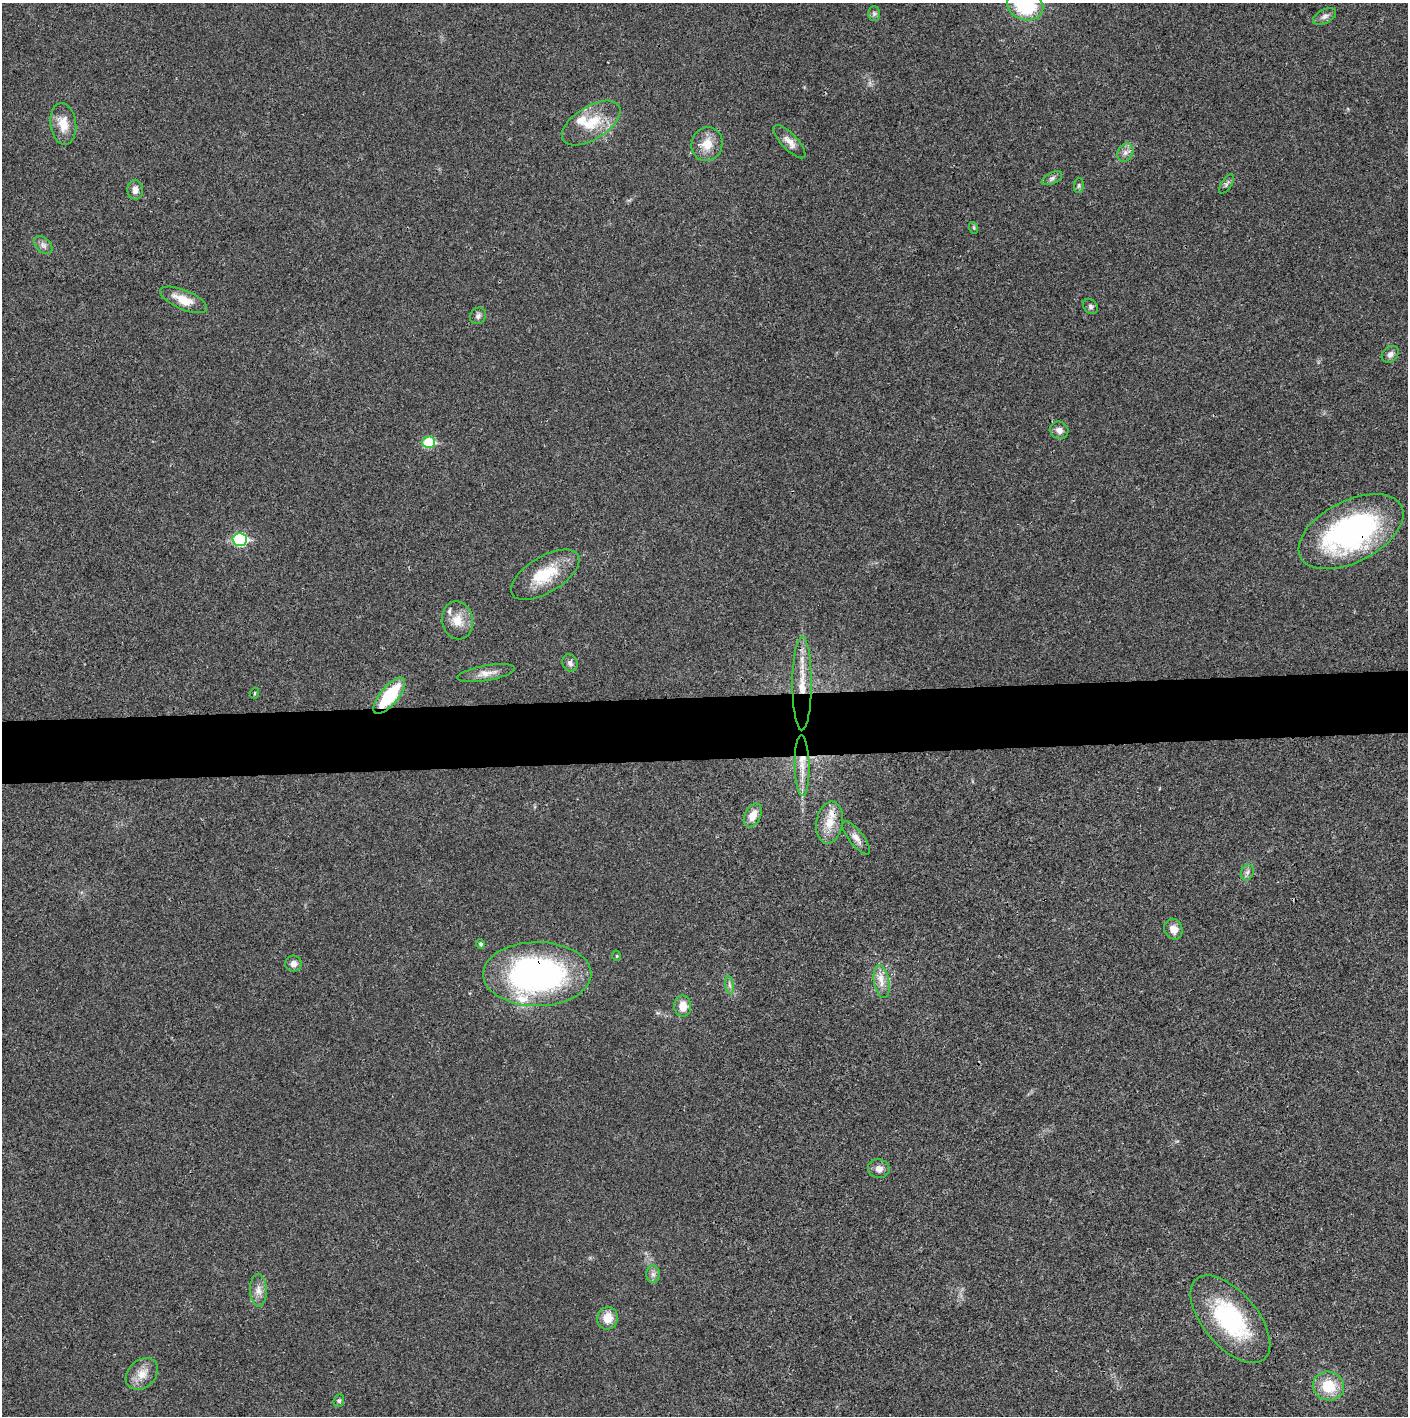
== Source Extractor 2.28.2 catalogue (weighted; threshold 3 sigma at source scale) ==
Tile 5 of 3 x 3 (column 2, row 2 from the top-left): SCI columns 1409-2814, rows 1417-2830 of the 4237 x 4245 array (HDU 1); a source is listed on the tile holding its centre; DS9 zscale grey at full resolution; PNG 1410 x 1418 px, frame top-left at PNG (2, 3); each listed source drawn as its Kron ellipse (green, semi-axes under 4 px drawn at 4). Shown black and unused: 4% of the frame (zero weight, under 3 of 4 exposures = <1% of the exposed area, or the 3 px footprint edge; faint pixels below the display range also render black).
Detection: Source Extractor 2.28.2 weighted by HDU 2 'WHT'; one run over the whole footprint, this tile lists its part. Background 0.0191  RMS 0.0053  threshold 0.0237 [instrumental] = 3 sigma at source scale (4.5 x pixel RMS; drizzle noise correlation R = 1.50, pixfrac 1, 0.05/0.05 arcsec/px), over >= 5 px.
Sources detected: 55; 5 inside a brighter listed object's ellipse — not listed separately; the other 50 listed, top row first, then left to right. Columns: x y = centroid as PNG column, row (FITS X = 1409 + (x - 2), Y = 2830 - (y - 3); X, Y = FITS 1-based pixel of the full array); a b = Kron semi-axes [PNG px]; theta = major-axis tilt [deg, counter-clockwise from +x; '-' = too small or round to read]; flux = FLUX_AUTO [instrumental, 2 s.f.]
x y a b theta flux
1025 5 18 14 -20 37
874 14 7 6 - 1.3
1325 16 12 6 28 2.3
591 123 33 16 32 17
63 124 21 13 -83 8.6
789 142 21 8 -47 4.4
707 144 17 15 73 8.6
1125 153 9 7 58 2.5
1052 178 11 5 25 1.7
1226 184 11 5 57 1.4
1079 185 7 5 84 0.92
135 190 9 8 - 3
974 228 6 4 -71 0.65
43 245 10 7 -45 2.3
184 300 25 9 -23 9.7
1091 306 8 6 -48 1.4
478 316 9 7 48 1.9
1390 354 9 7 43 2.2
1059 430 9 8 - 2.9
429 442 6 5 - 25
1351 532 57 30 27 120
240 539 7 6 - 55
545 575 38 18 31 21
458 620 19 15 -79 8.5
570 663 9 7 -62 2
486 673 29 7 10 5.1
802 683 47 9 90 15
255 693 5 3 - 0.53
389 696 22 9 50 30
802 766 30 7 -89 8.5
753 815 12 8 64 6.7
829 822 21 13 81 9.9
856 838 20 7 -52 3.8
1247 872 8 6 70 1.8
1173 929 10 9 - 4.7
481 944 5 4 - 1.1
617 956 5 3 - 0.5
293 964 8 8 - 2.9
537 974 54 32 0 150
882 981 16 7 -81 4.9
729 985 9 4 -81 1.4
683 1006 10 8 -89 6.1
879 1169 11 9 -14 3.3
653 1274 8 7 - 2.1
258 1290 16 8 -87 4
608 1318 11 10 - 7.1
1230 1319 52 27 -50 59
142 1374 18 13 42 6.9
1328 1386 16 14 -19 16
339 1401 6 5 - 0.89
Overlapping masked pixels (flux is a lower limit): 4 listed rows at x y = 1351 532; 802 683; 389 696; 537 974
Isophote crosses this tile's border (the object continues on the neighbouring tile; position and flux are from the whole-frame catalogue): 1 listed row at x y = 1025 5